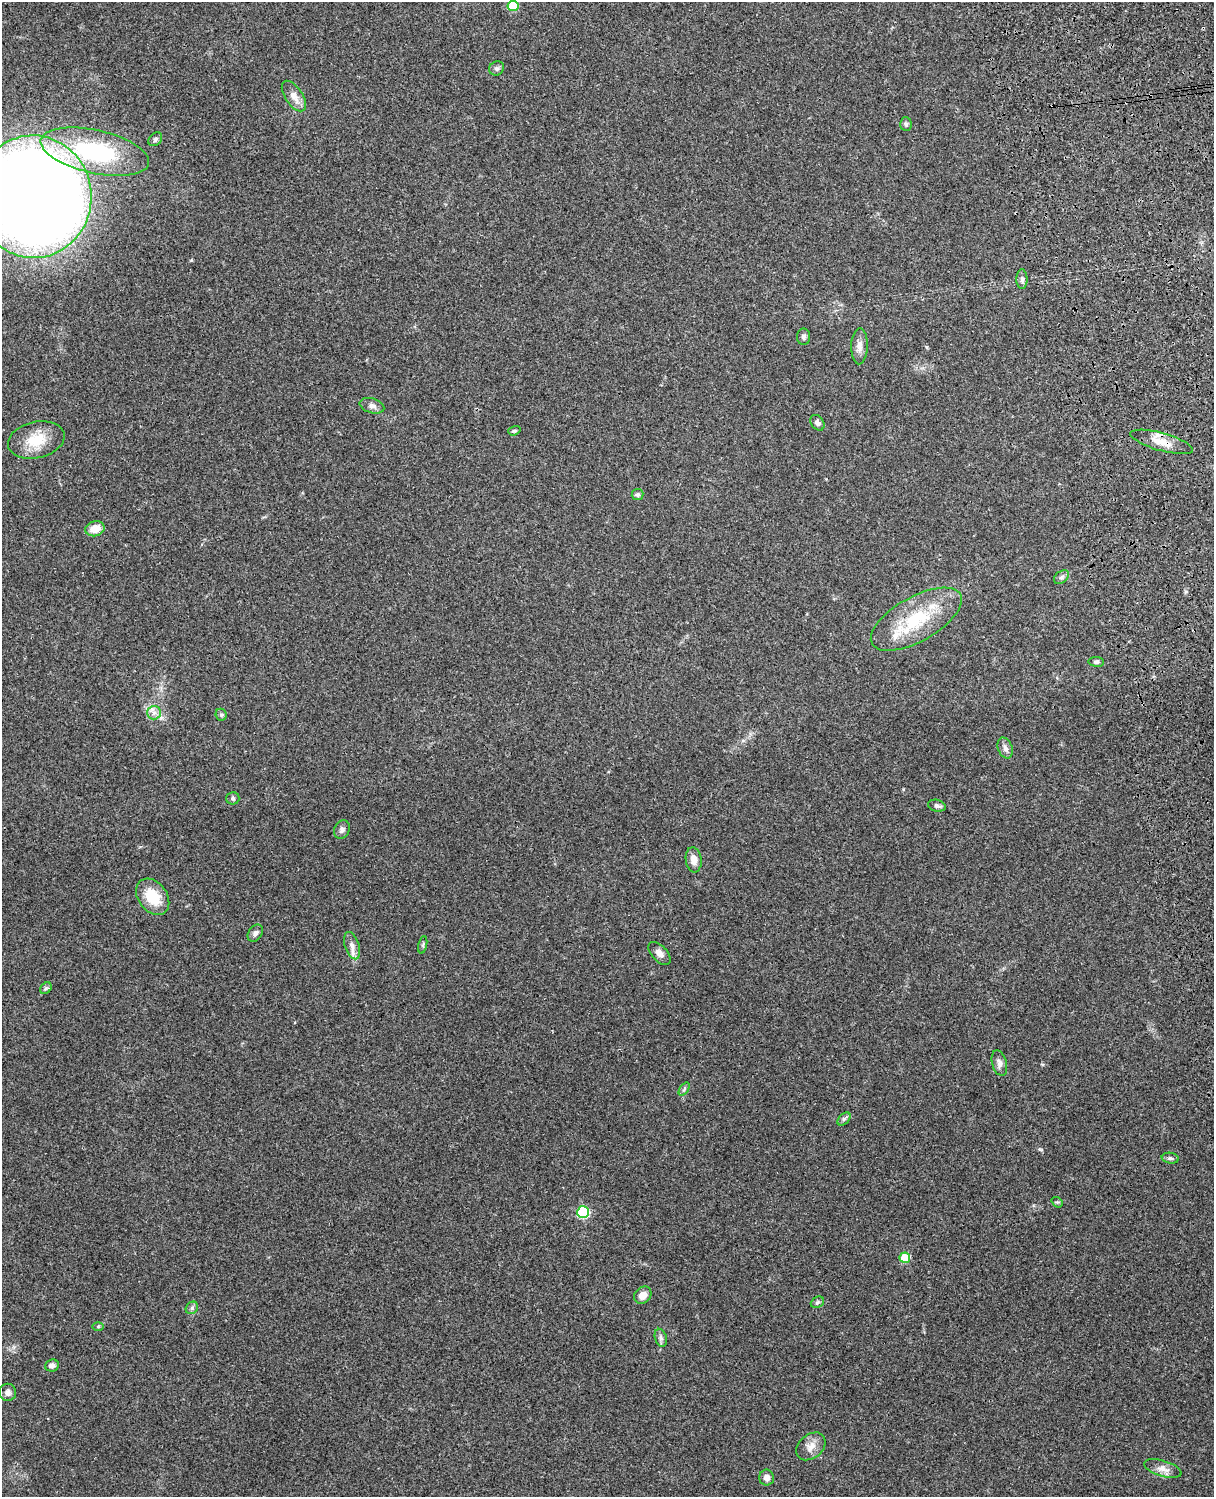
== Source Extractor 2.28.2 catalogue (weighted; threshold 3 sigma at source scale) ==
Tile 6 of 4 x 3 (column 2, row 2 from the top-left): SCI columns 1331-2542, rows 1661-3155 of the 5088 x 4928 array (HDU 1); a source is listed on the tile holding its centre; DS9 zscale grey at full resolution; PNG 1216 x 1499 px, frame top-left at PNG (2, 2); each listed source drawn as its Kron ellipse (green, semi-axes under 4 px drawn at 4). Shown black and unused: <1% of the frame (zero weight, under 3 of 4 exposures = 6% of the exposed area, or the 3 px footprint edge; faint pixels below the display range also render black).
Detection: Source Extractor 2.28.2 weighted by HDU 2 'WHT'; one run over the whole footprint, this tile lists its part. Background 0.24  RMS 0.0087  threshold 0.0389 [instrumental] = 3 sigma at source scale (4.5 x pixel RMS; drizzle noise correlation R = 1.50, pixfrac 1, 0.05/0.05 arcsec/px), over >= 5 px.
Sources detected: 52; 1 cosmic-ray / hot-pixel residue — neither listed nor drawn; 1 inside a brighter listed object's ellipse — not listed separately; the other 50 listed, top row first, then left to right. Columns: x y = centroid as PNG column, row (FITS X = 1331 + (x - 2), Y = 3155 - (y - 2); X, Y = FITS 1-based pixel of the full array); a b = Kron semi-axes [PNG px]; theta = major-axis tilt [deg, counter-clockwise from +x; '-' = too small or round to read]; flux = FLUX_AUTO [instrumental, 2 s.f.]
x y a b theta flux
513 6 5 5 - 36
497 68 7 7 - 2.1
294 96 17 8 -56 7.4
906 124 7 5 -87 1.6
155 139 8 6 46 1.9
95 152 55 21 -12 100
33 197 61 58 -87 1800
1022 279 10 5 -90 2.7
804 337 8 6 -88 2.2
859 346 18 8 88 6.1
372 406 12 7 -16 4.2
817 423 8 6 -55 2.9
514 431 6 4 17 1.5
36 440 29 18 13 23
1162 442 32 9 -16 13
638 495 6 5 - 1.7
95 529 10 7 14 11
1061 577 8 5 39 2.3
916 619 51 22 29 53
1096 662 8 5 -6 1.6
154 713 7 6 - 3.7
221 715 6 5 - 1.6
1005 748 11 7 -70 3.7
233 798 6 6 - 1.8
937 806 9 6 -14 2.5
342 830 9 7 62 2.9
694 860 13 8 -84 7.4
153 897 20 14 -53 24
255 933 9 6 56 3.3
423 945 9 3 77 1.5
352 946 14 7 -71 5.3
659 953 14 7 -47 4.7
46 988 6 5 - 1.6
999 1063 13 7 -75 4
684 1089 7 4 54 1.5
844 1119 8 5 45 1.9
1170 1158 8 5 -9 2
1057 1202 6 4 -39 1.2
583 1212 6 6 - 74
905 1258 5 5 - 27
643 1295 9 7 45 7
817 1302 7 5 24 1.5
192 1308 7 5 47 1.9
98 1326 6 4 0 1.2
661 1338 9 6 -72 2.6
52 1365 7 6 - 3.5
8 1392 9 8 - 3.6
811 1446 16 12 41 7.8
1163 1469 19 8 -16 6.7
767 1478 8 7 - 4.5
Overlapping masked pixels (flux is a lower limit): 1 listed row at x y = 1162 442
Isophote crosses this tile's border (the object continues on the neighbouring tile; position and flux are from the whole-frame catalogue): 2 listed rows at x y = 513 6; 33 197